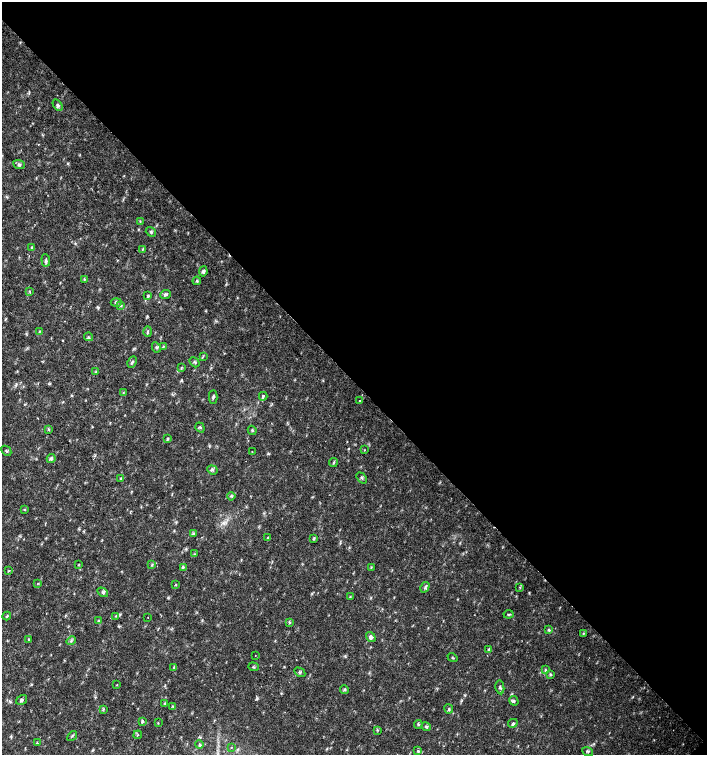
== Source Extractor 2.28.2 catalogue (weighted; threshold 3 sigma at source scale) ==
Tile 8 of 4 x 4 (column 4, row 2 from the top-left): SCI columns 4454-5862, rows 3013-4517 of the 6023 x 6029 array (HDU 1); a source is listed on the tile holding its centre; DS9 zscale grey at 2 x 2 block average (1 PNG px = mean of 2 x 2 image px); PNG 709 x 757 px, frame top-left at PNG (2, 2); each listed source drawn as its Kron ellipse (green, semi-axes under 4 px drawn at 4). Shown black and unused: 51% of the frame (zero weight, under 2 of 3 exposures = <1% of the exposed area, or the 3 px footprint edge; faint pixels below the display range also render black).
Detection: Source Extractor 2.28.2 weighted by HDU 2 'WHT'; one run over the whole footprint, this tile lists its part. Background 0.018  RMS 0.0031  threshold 0.0141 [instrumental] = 3 sigma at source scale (4.5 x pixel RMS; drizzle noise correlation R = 1.50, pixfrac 1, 0.0396/0.0396 arcsec/px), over >= 5 px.
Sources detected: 102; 1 cosmic-ray / hot-pixel residue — neither listed nor drawn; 1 coinciding with a brighter row at this scale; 1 inside a brighter listed object's ellipse — not listed separately; the other 99 listed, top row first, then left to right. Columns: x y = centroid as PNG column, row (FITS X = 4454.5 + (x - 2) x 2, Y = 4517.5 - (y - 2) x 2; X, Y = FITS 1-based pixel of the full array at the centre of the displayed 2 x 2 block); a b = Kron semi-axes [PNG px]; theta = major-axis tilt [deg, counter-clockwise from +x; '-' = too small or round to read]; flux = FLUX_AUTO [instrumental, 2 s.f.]
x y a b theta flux
58 105 6 3 -56 1.4
19 164 6 3 -21 1.4
140 221 3 2 - 0.5
151 232 5 3 - 1
32 247 3 2 - 0.56
143 249 4 3 - 0.8
46 260 6 4 -84 1.4
203 271 5 3 - 1.7
84 279 3 3 - 0.7
197 281 4 3 - 0.87
30 292 4 2 - 0.5
165 294 5 4 - 1.4
148 296 4 3 - 0.84
116 302 5 2 - 0.86
121 305 4 3 - 0.73
40 331 3 2 - 0.51
148 332 5 3 - 0.99
88 337 4 3 - 0.88
163 346 4 2 - 0.53
156 347 5 3 - 1.2
203 356 3 2 - 0.57
132 362 6 3 62 1.1
194 362 6 2 -52 0.92
181 368 4 2 - 0.77
96 372 3 2 - 0.68
123 393 3 2 - 0.46
263 396 4 3 - 1
213 397 7 3 87 1.1
359 401 2 2 - 0.96
200 427 5 2 - 0.8
49 429 3 3 - 0.72
252 430 5 3 - 0.85
167 439 3 3 - 0.97
364 450 3 2 - 0.37
6 451 5 2 - 0.79
252 452 2 2 - 0.7
51 458 4 4 - 1.6
333 463 4 3 - 0.84
212 470 5 3 - 1.2
121 478 3 2 - 0.4
362 478 6 3 -50 1.1
231 496 4 3 - 0.89
25 509 3 2 - 0.5
194 533 4 3 - 0.9
268 538 4 3 - 0.84
314 539 3 3 - 0.78
194 554 3 2 - 0.51
79 564 3 3 - 0.56
152 564 4 3 - 0.83
183 567 4 3 - 1.1
371 567 4 2 - 0.4
9 570 3 2 - 0.42
38 583 3 2 - 0.46
176 585 3 2 - 0.63
425 587 5 2 - 1
520 588 3 2 - 0.51
103 592 6 3 -33 1.4
350 597 3 3 - 0.62
509 614 5 2 - 0.82
7 616 4 3 - 0.82
116 616 3 3 - 0.65
148 617 2 2 - 0.3
99 621 3 3 - 0.73
289 622 4 2 - 0.79
548 629 4 2 - 0.67
583 633 3 2 - 0.44
371 637 5 4 - 2.7
29 639 3 3 - 0.63
71 641 5 3 - 1.2
489 649 3 3 - 1.1
255 655 2 2 - 0.35
452 658 5 2 - 0.71
174 667 4 3 - 0.74
253 667 5 2 - 0.62
545 670 4 3 - 0.72
300 672 6 2 -30 0.86
551 675 4 3 - 1.1
117 685 3 2 - 0.38
500 687 7 4 -80 1.6
344 689 4 3 - 0.95
21 700 6 3 34 1.4
514 701 5 3 - 1
165 704 3 2 - 0.57
173 706 3 3 - 0.65
103 709 4 2 - 0.72
449 709 4 2 - 0.78
142 721 4 3 - 1.1
158 723 3 2 - 0.45
513 723 5 3 - 1.2
418 724 4 3 - 1
426 727 5 3 - 1
378 730 3 2 - 0.6
138 735 4 2 - 0.43
72 736 5 2 - 0.75
37 743 3 2 - 0.61
199 745 4 3 - 0.93
231 747 2 2 - 0.57
418 751 4 3 - 1
588 751 6 3 -20 1.1
Diffuse or blended objects may show on this block-average render without a row.